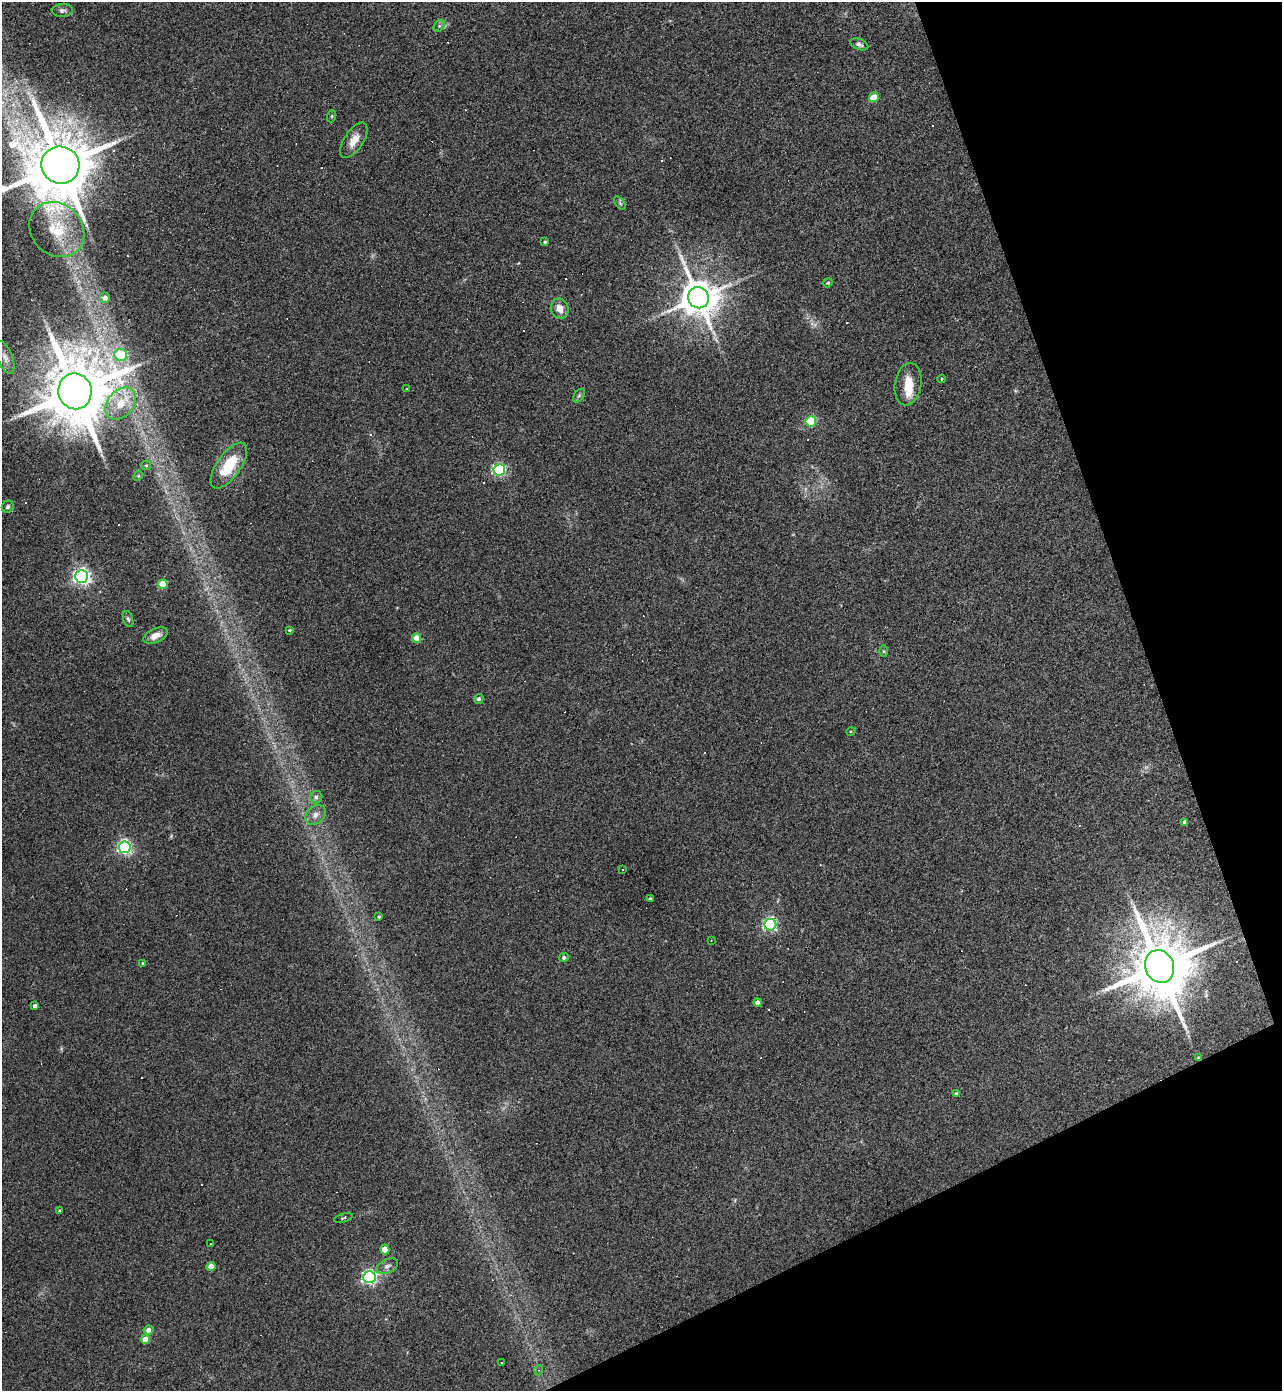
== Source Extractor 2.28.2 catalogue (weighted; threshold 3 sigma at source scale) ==
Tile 12 of 4 x 4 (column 4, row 3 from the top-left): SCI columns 3984-5263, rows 1389-2777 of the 5540 x 5554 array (HDU 1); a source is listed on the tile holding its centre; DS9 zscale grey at full resolution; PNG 1284 x 1393 px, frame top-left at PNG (2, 2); each listed source drawn as its Kron ellipse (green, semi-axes under 4 px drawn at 4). Shown black and unused: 18% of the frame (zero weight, under 3 of 4 exposures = <1% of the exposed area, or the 3 px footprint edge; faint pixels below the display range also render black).
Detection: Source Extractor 2.28.2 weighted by HDU 2 'WHT'; one run over the whole footprint, this tile lists its part. Background 0.067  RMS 0.0076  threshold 0.0344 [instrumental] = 3 sigma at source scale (4.5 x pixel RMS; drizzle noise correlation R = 1.50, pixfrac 1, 0.05/0.05 arcsec/px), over >= 5 px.
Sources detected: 90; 1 inside a brighter object's white glare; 25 cosmic-ray / hot-pixel residue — neither listed nor drawn; the other 64 listed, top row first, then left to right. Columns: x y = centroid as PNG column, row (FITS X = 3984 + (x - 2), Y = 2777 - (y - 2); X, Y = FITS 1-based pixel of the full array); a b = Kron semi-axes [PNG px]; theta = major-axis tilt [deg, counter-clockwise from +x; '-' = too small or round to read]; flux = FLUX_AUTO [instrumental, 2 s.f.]
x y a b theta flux
62 10 10 6 3 2.3
439 26 6 5 - 1.6
859 44 9 5 -21 2.4
874 97 5 4 - 17
332 116 6 4 72 0.85
354 140 20 9 57 8.3
60 165 19 18 - 7000
620 203 8 4 -54 1.3
57 230 30 25 -46 32
545 242 3 3 - 0.94
828 283 4 4 - 1.1
105 298 5 5 - 3.8
699 298 11 10 - 2300
560 308 10 8 -68 6.6
121 355 6 6 - 28
5 357 17 7 -69 5.3
942 379 4 3 - 0.61
908 384 21 13 80 13
407 389 3 3 - 0.82
75 391 18 16 -79 7800
579 396 7 5 55 1.3
121 404 18 13 49 17
811 421 5 5 - 57
146 465 5 4 - 0.94
229 466 27 12 55 24
499 470 6 5 - 130
138 476 5 4 - 0.79
8 507 6 5 - 1.5
82 576 6 6 - 280
163 584 5 4 - 21
128 619 8 5 -73 1.5
289 630 3 3 - 0.97
156 635 13 7 23 5.4
417 638 4 4 - 18
884 651 6 4 -88 0.9
479 699 5 4 - 2.1
851 731 4 3 - 0.66
316 797 6 6 - 2.5
315 815 11 8 39 4.9
1185 822 4 4 - 3.4
125 847 6 6 - 160
622 870 3 2 - 0.9
650 899 3 3 - 0.95
379 917 3 3 - 0.87
770 925 6 5 - 140
711 940 2 2 - 0.49
564 957 5 4 - 1.6
143 963 3 3 - 0.64
1160 966 17 14 -67 6700
757 1002 4 4 - 3.3
35 1006 4 4 - 2.7
1198 1058 3 3 - 0.72
956 1093 4 3 - 0.93
60 1211 3 3 - 0.9
343 1218 10 3 16 1.1
210 1244 3 3 - 9.2
385 1249 5 4 - 13
211 1266 4 4 - 8
387 1266 11 7 26 3.1
369 1277 6 6 - 170
149 1330 5 4 - 4.2
145 1339 4 4 - 12
502 1362 3 3 - 0.9
539 1370 5 3 - 0.75
Overlapping masked pixels (flux is a lower limit): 1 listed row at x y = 1198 1058
Isophote crosses this tile's border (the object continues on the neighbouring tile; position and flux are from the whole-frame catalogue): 1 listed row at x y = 60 165